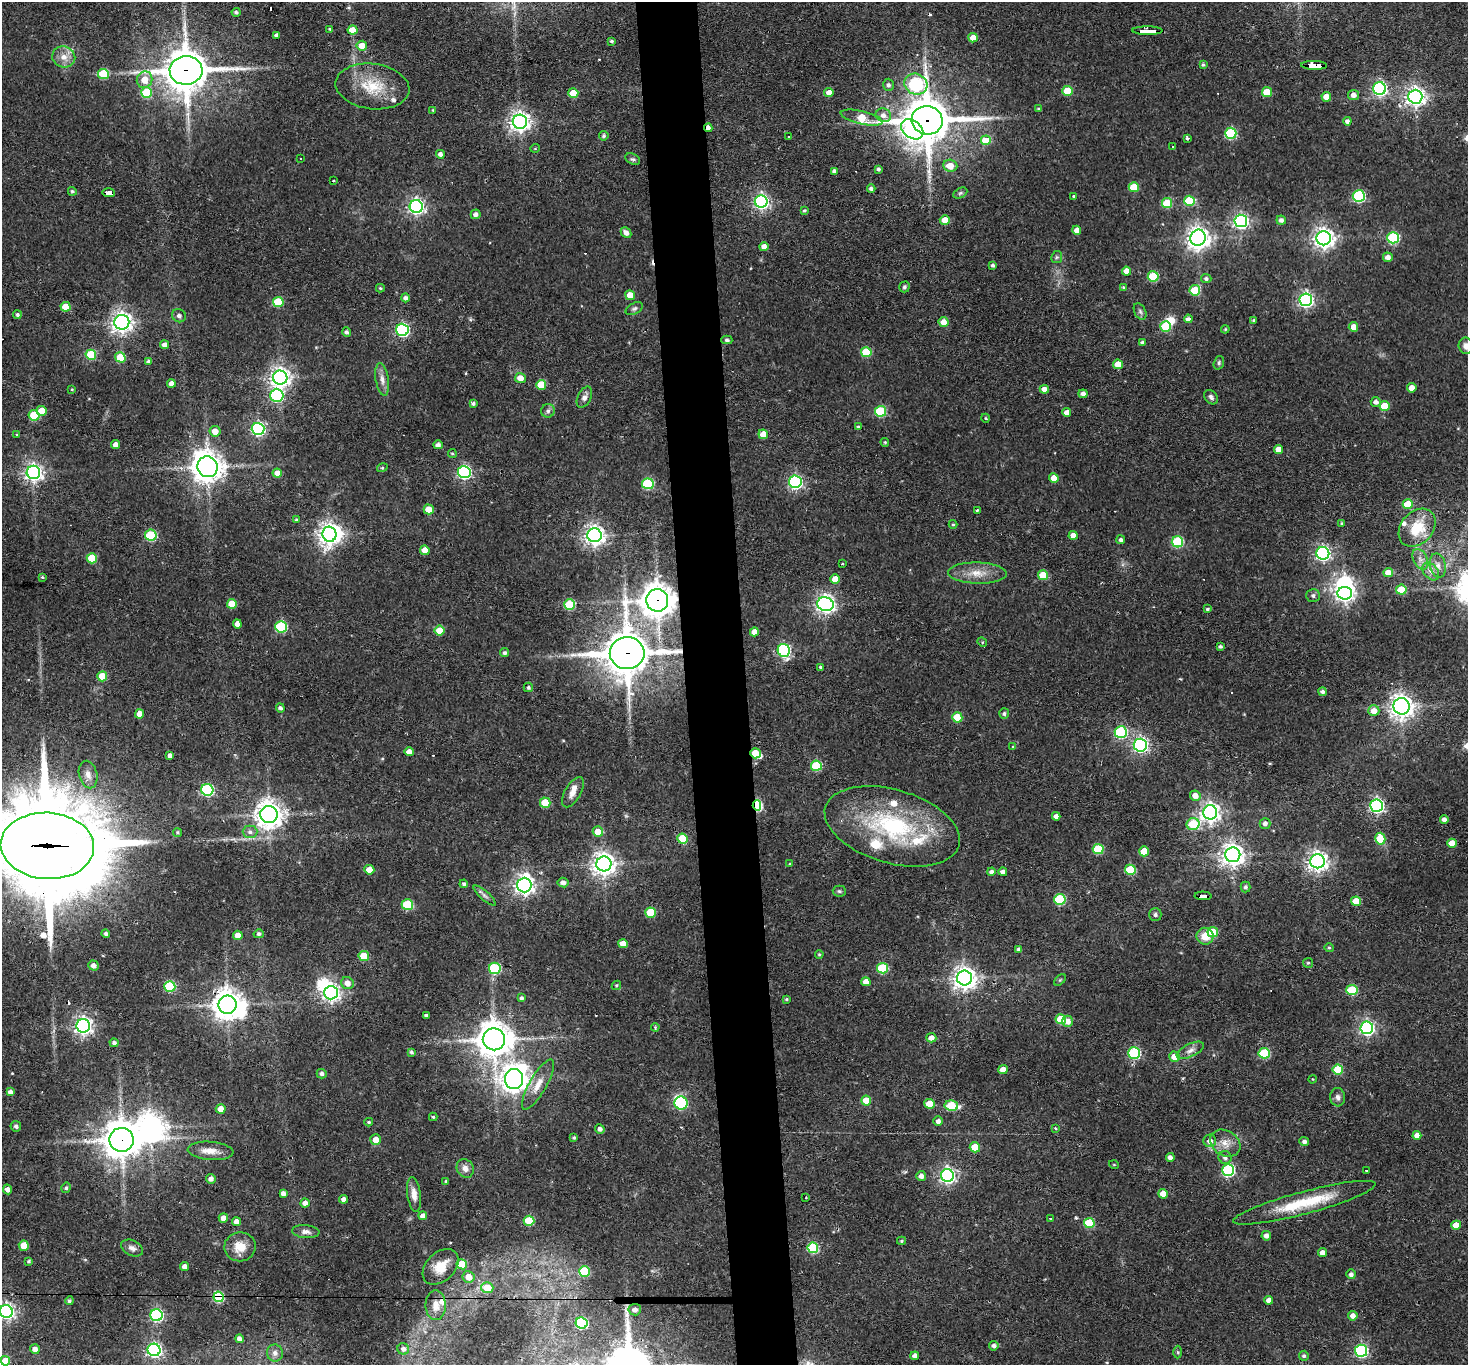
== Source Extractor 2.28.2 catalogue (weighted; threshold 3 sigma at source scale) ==
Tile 5 of 3 x 3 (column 2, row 2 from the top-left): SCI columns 1466-2931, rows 1523-2885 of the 4396 x 4374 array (HDU 1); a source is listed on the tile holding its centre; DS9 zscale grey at full resolution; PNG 1470 x 1367 px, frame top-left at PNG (2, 2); each listed source drawn as its Kron ellipse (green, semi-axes under 4 px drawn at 4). Shown black and unused: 4% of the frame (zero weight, under 2 of 3 exposures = <1% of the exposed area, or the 3 px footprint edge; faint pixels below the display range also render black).
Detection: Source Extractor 2.28.2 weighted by HDU 2 'WHT'; one run over the whole footprint, this tile lists its part. Background 0.0647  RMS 0.0057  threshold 0.0257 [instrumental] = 3 sigma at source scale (4.5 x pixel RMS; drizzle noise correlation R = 1.50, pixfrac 1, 0.05/0.05 arcsec/px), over >= 5 px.
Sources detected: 403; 1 too faint to see at this stretch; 8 inside a brighter object's white glare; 6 cosmic-ray / hot-pixel residue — neither listed nor drawn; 9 inside a brighter listed object's ellipse — not listed separately; the other 379 listed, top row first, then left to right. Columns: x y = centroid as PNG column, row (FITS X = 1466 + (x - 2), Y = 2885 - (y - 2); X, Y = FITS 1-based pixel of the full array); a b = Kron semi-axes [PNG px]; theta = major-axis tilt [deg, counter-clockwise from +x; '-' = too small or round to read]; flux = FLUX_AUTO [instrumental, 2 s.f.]
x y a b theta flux
236 12 4 3 - 1.4
330 29 4 3 - 0.65
352 30 5 4 - 7.7
1147 31 15 3 0 190
276 35 4 3 - 1.5
973 38 5 4 - 7.2
611 41 4 3 - 1
362 46 5 5 - 8.3
64 57 11 10 - 5.4
1203 64 4 3 - 0.86
1314 65 13 4 -2 110
186 70 16 14 2 1700
103 74 5 5 - 25
145 80 8 7 - 7.4
916 84 12 10 -26 79
888 85 6 5 - 1.6
372 86 37 22 -7 23
1380 89 6 6 - 140
1068 91 5 5 - 18
829 92 4 4 - 4.6
1267 92 5 5 - 14
147 93 5 5 - 27
573 93 5 4 - 13
1353 95 5 5 - 3.3
1326 97 5 4 - 7.4
1415 97 7 7 - 300
1039 109 3 3 - 1
433 110 3 3 - 0.62
883 115 8 6 -18 3.2
862 118 21 6 -13 22
927 120 15 14 - 2000
1347 121 4 4 - 2.2
520 122 7 7 - 360
708 128 4 3 - 2.9
912 129 12 8 -36 160
1231 133 6 5 - 50
604 136 5 5 - 1.3
789 137 2 2 - 0.66
1187 138 3 3 - 1.5
986 140 5 5 - 17
1172 146 2 2 - 0.43
535 148 5 3 - 0.43
440 154 4 4 - 2.6
301 159 2 2 - 0.4
633 159 8 5 -24 1.2
950 166 7 6 - 6.9
878 169 3 3 - 1.2
834 171 4 4 - 2
333 181 3 3 - 1.1
1134 187 5 5 - 17
871 189 4 3 - 1.7
72 191 4 4 - 1
108 193 6 4 -2 42
960 193 7 5 26 1.1
1074 196 4 3 - 1
1359 196 6 6 - 66
1189 201 5 5 - 26
761 202 6 6 - 160
1167 203 5 5 - 22
416 206 6 6 - 200
804 211 3 3 - 0.94
476 214 5 4 - 2.3
945 220 5 4 - 8.3
1281 220 4 4 - 1.9
1241 221 6 6 - 170
1077 230 4 4 - 4.1
626 233 6 4 -46 3.2
1198 238 8 7 - 440
1324 238 7 7 - 370
1393 238 6 5 - 50
764 246 4 4 - 3.2
1057 257 6 5 - 0.98
1388 257 5 4 - 3.5
993 265 4 3 - 1.1
1126 271 4 4 - 5.8
1153 276 5 5 - 34
1206 279 5 4 - 1.5
904 287 5 5 - 1
1123 287 4 3 - 0.74
380 288 4 3 - 0.82
1195 290 5 5 - 25
630 295 5 5 - 8.9
405 298 4 4 - 2.1
1306 300 6 6 - 150
278 302 5 5 - 24
66 307 5 5 - 14
634 309 9 5 28 1.5
1140 312 9 5 -63 1.6
17 315 4 4 - 1.4
179 316 7 6 - 2.2
1188 319 4 4 - 2.7
1254 320 4 3 - 0.75
122 322 7 7 - 350
943 322 5 5 - 5.8
1166 326 5 5 - 25
1353 327 5 4 - 5.1
1225 329 4 4 - 0.69
402 330 6 6 - 93
347 332 5 4 - 1.7
727 340 6 4 -2 1
1142 343 4 4 - 1.6
165 345 4 4 - 3.1
1466 346 8 7 - 3.2
866 352 5 5 - 22
91 355 5 5 - 29
120 357 5 5 - 15
149 361 4 4 - 1.4
1219 363 7 5 71 1.1
1118 364 5 4 - 10
280 378 7 7 - 340
520 378 5 5 - 5.2
382 379 16 6 -81 3.6
171 383 4 4 - 3.9
541 385 5 5 - 14
1412 388 4 4 - 5.4
72 389 3 3 - 0.54
1044 389 5 4 - 4.3
1083 394 4 4 - 2.8
277 395 6 6 - 75
584 397 11 6 64 2.5
1211 397 8 6 -49 1.9
1376 402 5 4 - 2.3
473 403 4 4 - 1.3
1384 406 5 5 - 14
42 411 5 5 - 11
548 411 7 6 - 1.6
881 411 5 5 - 38
1067 412 4 4 - 3.7
34 415 5 5 - 18
985 418 4 3 - 0.54
858 427 4 3 - 0.68
258 429 6 6 - 110
215 431 5 5 - 5.6
16 434 3 2 - 1
763 434 5 4 - 7
885 442 4 3 - 0.71
116 444 4 4 - 3.7
438 445 4 4 - 2.4
1278 449 4 4 - 5.2
452 454 4 4 - 0.79
207 467 10 10 - 750
382 468 5 3 - 0.58
33 472 7 6 - 240
464 472 6 6 - 120
277 473 4 4 - 4.4
1054 478 5 4 - 6.3
795 482 6 6 - 120
648 484 6 5 - 45
1408 504 5 5 - 18
429 509 5 5 - 10
977 510 4 2 - 0.74
296 520 4 4 - 0.8
1342 523 4 4 - 0.79
953 524 4 4 - 0.68
1417 528 21 16 48 17
329 534 7 7 - 420
151 535 6 5 - 38
594 535 7 7 - 330
1073 535 4 4 - 4.5
1121 540 4 4 - 1.7
1177 542 6 5 - 45
425 550 5 4 - 6.5
1323 553 6 6 - 150
92 558 5 5 - 17
1420 559 11 7 -62 3.1
842 563 3 2 - 0.54
1438 566 12 8 -78 3.7
1431 571 10 7 -49 2.9
977 573 29 10 -2 9.6
1388 573 4 4 - 7.6
1043 575 5 5 - 15
42 577 3 3 - 0.66
835 579 5 4 - 8.1
1401 590 5 5 - 16
1345 593 7 6 - 210
1313 596 7 6 - 1.6
657 600 11 11 - 900
232 604 5 5 - 12
825 604 8 7 - 270
570 605 5 5 - 34
1207 609 4 3 - 0.95
237 624 4 4 - 3.9
281 627 6 5 - 50
439 630 5 5 - 10
754 632 4 4 - 4.8
982 642 5 4 - 0.67
1220 646 4 3 - 1.3
784 650 6 6 - 92
505 653 4 4 - 1.3
627 653 17 16 - 2000
821 667 3 3 - 1.9
102 676 5 5 - 17
528 687 5 4 - 1.2
1322 692 4 4 - 1.6
1402 706 8 8 - 440
280 708 4 4 - 1.6
1374 711 5 5 - 5.4
139 714 5 4 - 4.5
1004 714 5 5 - 1.4
957 717 5 5 - 19
1121 732 6 6 - 66
1140 745 6 6 - 170
1013 747 4 4 - 0.55
409 752 5 4 - 4.6
755 753 5 5 - 11
170 755 4 4 - 2
816 766 5 5 - 34
88 775 14 9 -76 4.2
207 790 6 6 - 72
573 792 17 8 60 4.6
1195 796 5 5 - 4.9
545 803 5 5 - 16
757 805 5 4 - 57
1377 806 6 6 - 170
1210 812 7 7 - 320
269 815 9 8 - 670
1056 816 4 4 - 2.6
1444 819 4 4 - 2.2
1265 823 5 5 - 2.4
1193 824 6 6 - 34
892 826 69 37 -16 81
177 832 4 4 - 0.89
250 832 7 6 - 1.9
598 832 5 5 - 7.8
683 839 5 5 - 19
1380 839 6 5 - 21
1452 843 5 4 - 8.3
47 846 47 33 -3 12000
1098 849 5 5 - 31
1144 851 5 5 - 11
1233 855 7 7 - 450
1318 861 7 7 - 350
604 864 7 7 - 500
790 864 4 3 - 0.51
369 870 5 5 - 7.6
1130 870 5 5 - 29
991 872 4 4 - 2.1
1003 872 4 4 - 2.4
563 882 5 5 - 2.6
464 884 4 4 - 1.3
524 885 7 7 - 330
1245 887 5 5 - 1.4
839 891 6 5 - 1
485 895 14 4 -41 2
1203 896 8 4 -2 150
1060 899 5 5 - 45
1356 901 5 4 - 10
407 905 6 5 - 35
651 913 5 5 - 19
1155 915 6 6 - 1.3
1213 932 5 5 - 24
106 933 4 4 - 1.3
259 934 5 4 - 1.4
238 935 5 4 - 7
1205 936 8 8 - 8.1
623 944 5 4 - 7.9
1329 948 5 4 - 0.7
1019 949 4 4 - 1.7
819 954 4 3 - 0.73
364 956 5 5 - 18
1308 963 5 5 - 0.84
93 966 5 5 - 2.9
495 968 6 5 - 45
882 968 5 5 - 37
964 978 7 7 - 480
1060 980 7 4 45 0.79
866 982 4 4 - 5.7
347 983 6 6 - 4.7
616 985 5 4 - 0.75
170 986 5 5 - 44
1352 990 5 5 - 36
331 993 7 6 - 250
522 998 4 4 - 1.1
786 999 4 3 - 0.73
227 1005 9 9 - 790
426 1015 4 3 - 1.4
1061 1019 5 5 - 24
1068 1021 5 5 - 4.1
83 1026 7 6 - 260
655 1027 4 4 - 0.74
1367 1028 6 6 - 150
931 1038 5 4 - 3.8
494 1039 11 11 - 1200
114 1043 4 4 - 1.7
1190 1050 15 6 26 3.4
411 1052 4 3 - 1.2
1134 1053 6 5 - 67
1264 1053 5 5 - 37
1174 1057 5 5 - 9.4
1003 1070 5 4 - 7
1338 1070 5 5 - 23
322 1074 5 5 - 1.7
514 1079 10 9 - 690
1312 1079 4 3 - 0.36
538 1085 28 8 60 7.7
10 1092 4 4 - 2.6
1338 1097 9 7 -84 2.2
866 1101 5 5 - 12
681 1103 6 6 - 66
929 1104 5 5 - 13
951 1106 7 5 -11 29
221 1109 5 4 - 7
433 1117 4 4 - 0.75
938 1121 5 4 - 2.7
369 1122 4 3 - 0.77
16 1126 5 5 - 1.7
1055 1128 4 3 - 0.68
600 1129 5 4 - 2.1
1417 1135 4 4 - 4.8
574 1137 3 3 - 1.1
121 1140 12 12 - 1200
376 1140 5 5 - 5.7
1210 1141 6 6 - 3.9
1304 1142 5 4 - 1.7
1225 1143 16 12 -31 6.6
975 1147 5 5 - 14
210 1151 23 9 -5 6.3
1225 1157 6 6 - 2.2
1170 1158 4 4 - 2.2
1114 1165 5 3 - 0.45
465 1168 9 8 - 3.6
1228 1170 6 6 - 73
1367 1170 3 2 - 0.56
947 1175 6 6 - 180
921 1176 5 5 - 2.9
211 1179 5 4 - 2.8
446 1181 4 3 - 0.65
66 1188 5 4 - 1
7 1189 5 4 - 3
283 1193 4 4 - 2.3
414 1194 17 6 -83 4.5
1163 1194 5 5 - 9.5
806 1197 2 2 - 0.48
344 1199 4 4 - 3.2
305 1203 5 4 - 3.2
1304 1203 73 11 15 29
423 1216 4 4 - 4.1
223 1218 5 4 - 4.4
1050 1219 3 3 - 1.2
529 1221 5 5 - 22
236 1222 4 4 - 4.1
1089 1223 5 5 - 30
1456 1225 5 4 - 8.8
306 1232 14 6 -5 2.8
1266 1236 5 5 - 2.5
901 1241 4 4 - 0.81
24 1246 5 5 - 11
240 1247 16 14 11 9.3
132 1248 12 7 -27 2.7
813 1248 5 5 - 44
1322 1253 4 4 - 3.8
29 1261 4 3 - 0.9
462 1264 5 5 - 16
185 1267 4 4 - 3.2
441 1267 21 14 45 12
584 1271 5 5 - 31
1351 1274 5 5 - 2
469 1277 6 5 - 7.5
487 1288 6 5 - 13
218 1297 5 5 - 53
1269 1300 4 4 - 3.3
69 1301 4 4 - 1
436 1305 15 10 -89 6.2
635 1310 6 5 - 2.9
6 1311 6 6 - 180
156 1315 6 6 - 92
1353 1316 4 4 - 3.5
582 1323 6 5 - 60
239 1339 4 4 - 2.2
994 1346 5 5 - 2.1
35 1349 5 5 - 3.2
403 1349 6 5 - 2.1
154 1350 6 6 - 150
1361 1351 6 6 - 100
1178 1352 6 4 -88 0.8
275 1353 8 8 - 2.6
915 1356 4 4 - 2.6
1304 1356 5 5 - 1.3
5 1361 5 4 - 11
Overlapping masked pixels (flux is a lower limit): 14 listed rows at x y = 1147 31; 1314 65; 186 70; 927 120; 708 128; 108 193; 657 600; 627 653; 755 753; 757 805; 47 846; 1203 896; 121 1140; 218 1297
Isophote crosses this tile's border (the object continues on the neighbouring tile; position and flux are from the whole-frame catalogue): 3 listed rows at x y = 1466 346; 47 846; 6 1311